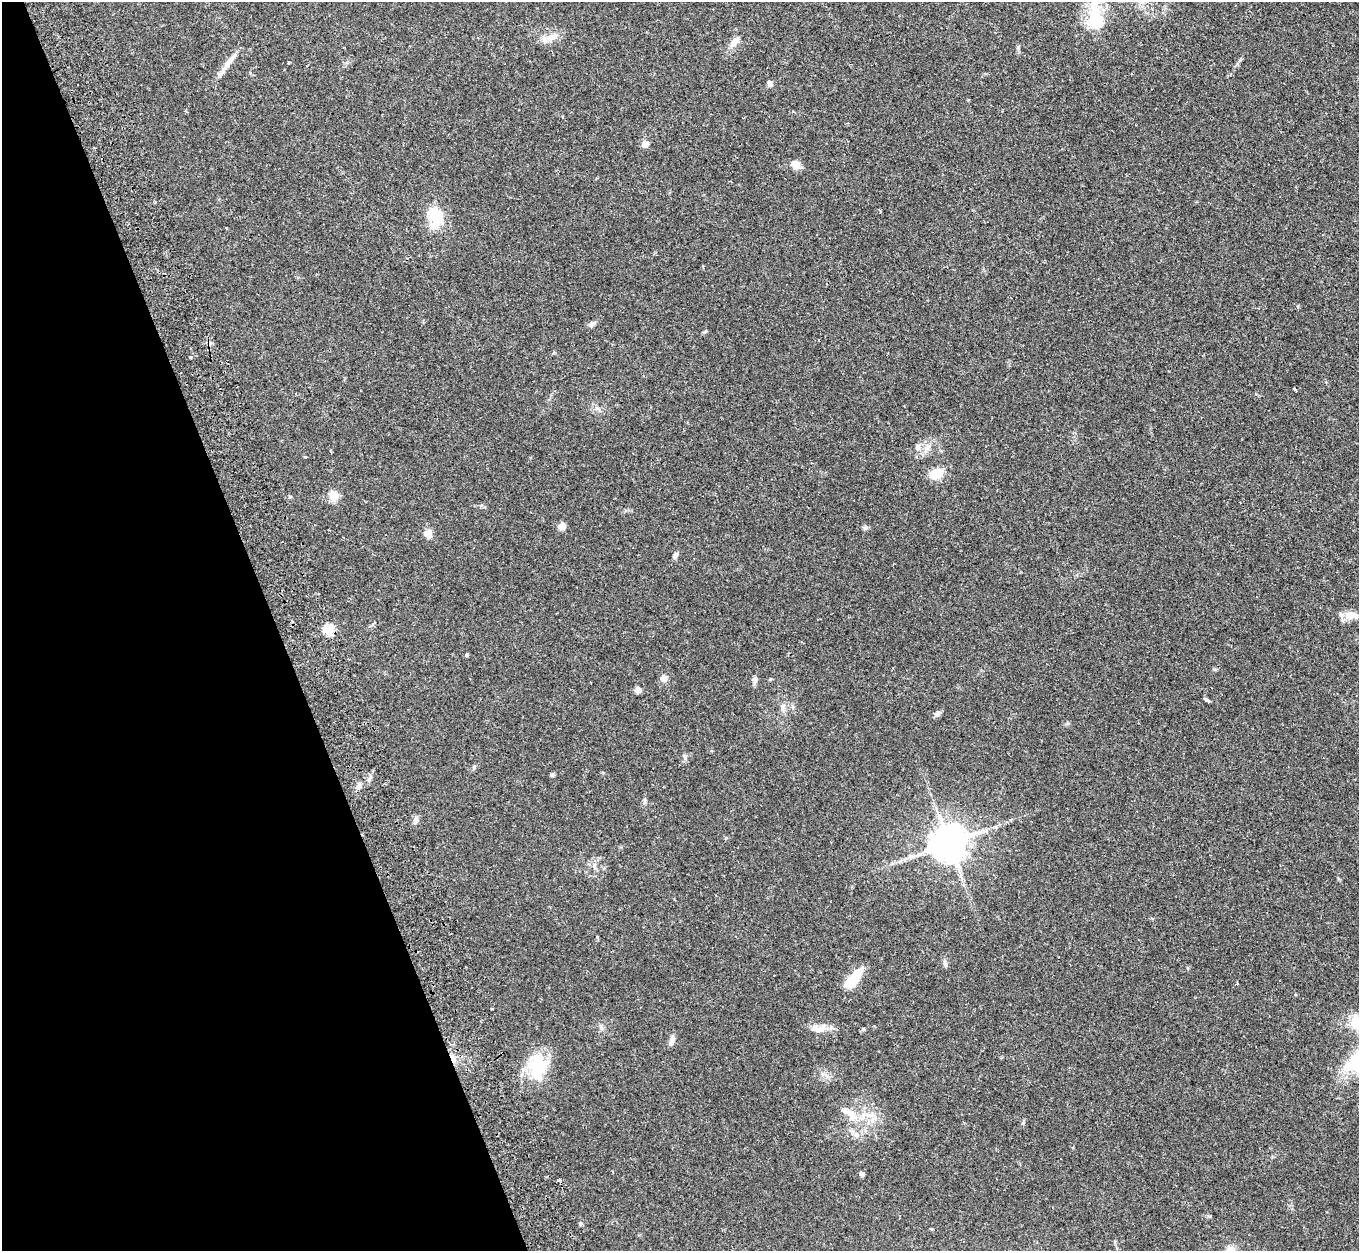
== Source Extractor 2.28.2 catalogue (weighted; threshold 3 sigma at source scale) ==
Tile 5 of 4 x 4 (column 1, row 2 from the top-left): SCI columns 72-1428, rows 2682-3930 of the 5572 x 5527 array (HDU 1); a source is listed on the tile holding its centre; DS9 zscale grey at full resolution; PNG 1361 x 1253 px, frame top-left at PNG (2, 2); no overlay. Shown black and unused: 20% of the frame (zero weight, under 2 of 3 exposures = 4% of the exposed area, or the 3 px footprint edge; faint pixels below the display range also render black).
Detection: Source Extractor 2.28.2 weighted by HDU 2 'WHT'; one run over the whole footprint, this tile lists its part. Background 0.082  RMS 0.0059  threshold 0.0265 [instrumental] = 3 sigma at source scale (4.5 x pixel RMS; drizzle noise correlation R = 1.50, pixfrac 1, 0.05/0.05 arcsec/px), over >= 5 px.
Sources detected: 56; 2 inside a brighter object's white glare — not listed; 5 inside a brighter listed object's ellipse — not listed separately; the other 49 listed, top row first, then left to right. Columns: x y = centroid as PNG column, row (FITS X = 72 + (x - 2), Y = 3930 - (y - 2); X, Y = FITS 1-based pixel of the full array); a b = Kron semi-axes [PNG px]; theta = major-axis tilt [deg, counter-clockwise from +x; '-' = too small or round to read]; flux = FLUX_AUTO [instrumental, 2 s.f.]
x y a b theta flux
1093 18 20 12 71 17
552 37 19 9 32 5.5
734 42 18 8 43 4.1
229 61 28 7 53 6.2
769 83 8 6 -56 2
185 111 4 3 - 0.64
645 144 7 6 - 4.4
796 164 12 9 -60 3.9
437 221 30 21 80 16
592 324 10 6 39 1.9
705 331 7 4 44 0.73
190 357 3 3 - 0.98
1295 389 3 2 - 0.67
597 408 7 4 -19 1.3
917 447 10 7 65 2.4
927 447 12 5 55 3
937 473 15 9 23 11
334 496 5 5 - 22
562 526 8 8 - 3.4
865 528 7 4 2 1.1
428 533 9 8 - 4.6
675 555 10 5 61 1.6
1349 615 15 11 15 6
328 630 6 5 - 33
466 655 4 4 - 0.91
663 678 9 8 - 2.6
754 681 11 5 -85 1.5
638 690 6 6 - 2.7
1206 700 8 3 -33 0.99
783 707 12 7 -86 2.8
937 714 9 6 25 2
685 757 10 4 -85 1.3
552 775 6 5 - 0.92
370 778 11 4 54 1.7
359 786 9 7 64 2.1
416 820 11 6 66 2.3
949 843 10 10 - 1500
597 937 4 3 - 1.1
853 979 26 10 52 14
1358 1023 27 18 -52 16
822 1028 13 9 52 4
863 1029 5 5 - 0.81
671 1041 11 6 74 3
537 1066 34 23 84 24
852 1115 21 10 -51 7.8
871 1115 12 6 5 3.7
862 1174 4 4 - 2.4
559 1180 3 3 - 24
580 1223 6 4 -73 0.85
Isophote crosses this tile's border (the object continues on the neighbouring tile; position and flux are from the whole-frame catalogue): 1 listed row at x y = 1358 1023
Unlisted compact peaks at least as high as the median listed source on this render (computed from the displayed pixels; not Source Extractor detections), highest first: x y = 945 964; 1023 1123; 474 767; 1018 47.